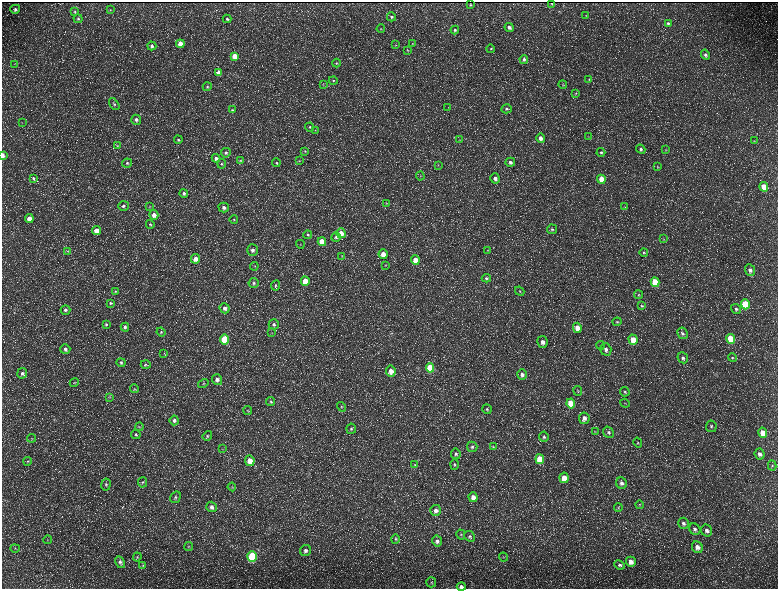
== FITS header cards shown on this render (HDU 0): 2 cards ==
NAXIS1  =                 1552 / length of data axis 1
NAXIS2  =                 1173 / length of data axis 2

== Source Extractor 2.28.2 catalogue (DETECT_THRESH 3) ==
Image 1552 x 1173 px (HDU 0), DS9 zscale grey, zoomed out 1/2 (1 PNG px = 2 x 2 image px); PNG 780 x 591 px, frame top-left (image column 1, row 1173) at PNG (2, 2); each listed source drawn as its Kron ellipse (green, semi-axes under 4 px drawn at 4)
Background 216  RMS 9.7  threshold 29.2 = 3 sigma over >= 5 px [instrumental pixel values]
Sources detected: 236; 35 cannot appear on this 1/2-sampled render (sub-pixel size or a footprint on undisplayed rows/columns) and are neither listed nor drawn; the other 201 listed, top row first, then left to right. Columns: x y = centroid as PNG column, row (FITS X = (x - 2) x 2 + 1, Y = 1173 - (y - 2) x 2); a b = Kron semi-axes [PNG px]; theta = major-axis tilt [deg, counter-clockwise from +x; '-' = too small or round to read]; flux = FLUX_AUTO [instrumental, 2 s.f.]
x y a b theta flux
552 3 2 1 - 1100
470 5 2 2 - 1600
15 9 5 4 - 5600
110 10 4 3 - 1600
75 12 4 4 - 2400
586 15 4 3 - 1300
391 17 5 4 - 3700
78 19 4 4 - 2700
227 19 4 3 - 3100
668 23 4 3 - 3500
509 27 5 4 - 6700
381 29 4 3 - 1900
455 30 4 4 - 3400
180 44 4 4 - 23000
412 44 4 3 - 1500
395 45 3 2 - 960
152 46 4 4 - 5200
491 49 4 3 - 2200
407 50 4 3 - 1600
705 55 5 4 - 5000
235 56 4 4 - 22000
524 59 4 4 - 4900
336 63 4 4 - 2600
14 64 3 3 - 1200
219 73 4 4 - 15000
589 79 3 3 - 1300
333 81 4 4 - 2600
323 85 4 2 - 1300
563 85 4 3 - 1900
207 87 4 4 - 2500
576 93 4 3 - 1900
114 104 7 4 -53 3500
448 107 3 2 - 740
507 109 5 4 - 4000
232 110 4 3 - 2700
136 120 5 5 - 7300
22 123 4 2 - 1100
309 127 4 4 - 3000
315 130 3 2 - 1400
588 136 3 3 - 1000
540 138 5 4 - 11000
178 140 4 4 - 2900
459 140 4 3 - 1600
755 141 3 2 - 1100
117 146 4 3 - 1700
641 149 5 4 - 4400
666 150 4 3 - 1600
305 151 4 4 - 2300
601 152 4 4 - 3400
226 153 5 4 - 5000
3 156 4 2 - 14000
216 158 4 4 - 5700
240 160 3 3 - 1700
299 161 4 3 - 1500
510 162 5 4 - 6400
127 163 5 4 - 3900
276 163 4 3 - 2200
222 164 4 4 - 2700
438 165 3 2 - 880
658 167 4 4 - 1800
420 176 4 2 - 1100
33 178 4 4 - 2600
495 178 5 5 - 9300
601 179 5 4 - 33000
764 187 5 4 - 37000
184 193 4 4 - 4700
386 203 3 3 - 1400
123 206 5 4 - 5400
150 207 4 3 - 2100
224 207 5 5 - 7000
625 207 3 2 - 1000
154 215 5 4 - 12000
29 219 4 4 - 20000
234 220 4 3 - 1900
150 224 4 4 - 2300
552 229 5 4 - 3600
97 230 4 4 - 18000
341 233 5 4 - 20000
308 235 4 4 - 3100
336 237 5 4 - 4900
664 239 3 2 - 940
322 242 4 4 - 32000
300 244 4 3 - 1500
253 250 5 5 - 7100
488 250 3 2 - 920
68 251 3 3 - 1400
644 253 4 4 - 2500
383 254 5 4 - 16000
342 256 3 3 - 1200
196 259 5 4 - 15000
415 260 5 4 - 29000
385 265 4 3 - 1500
254 266 4 3 - 1800
750 270 6 5 - 8900
486 278 4 4 - 3100
305 281 4 4 - 41000
655 282 5 4 - 66000
254 283 5 5 - 4400
275 285 5 4 - 3000
115 291 4 4 - 2200
520 291 5 4 - 3000
639 295 4 4 - 2400
110 303 4 4 - 2200
745 304 5 4 - 90000
642 306 4 4 - 2100
225 308 5 5 - 8000
736 309 5 4 - 4300
65 310 5 4 - 4700
617 322 4 3 - 2100
106 324 4 4 - 2700
274 324 5 5 - 5000
125 327 4 4 - 4800
577 328 5 4 - 24000
161 332 4 4 - 2900
272 333 3 2 - 1000
682 333 6 5 - 4800
224 339 5 4 - 93000
731 339 5 4 - 75000
633 340 5 4 - 32000
542 342 6 5 - 12000
600 345 4 3 - 1900
65 349 5 5 - 5800
606 349 6 5 - 8300
164 353 3 2 - 950
683 358 6 5 - 5800
732 358 4 4 - 2300
121 363 4 4 - 3500
146 365 5 3 - 2100
430 368 5 4 - 63000
391 371 5 5 - 16000
22 373 5 5 - 5000
522 374 5 4 - 7500
217 380 6 5 - 9300
74 383 5 3 - 1600
203 384 5 4 - 2600
134 389 4 3 - 2200
578 391 5 3 - 1600
625 392 5 4 - 3300
110 397 4 4 - 1800
271 402 4 4 - 2600
571 403 5 4 - 52000
625 403 5 2 - 1100
341 407 5 4 - 3100
487 409 5 4 - 3200
248 411 4 3 - 1800
584 418 6 5 - 11000
174 420 5 4 - 6100
711 426 6 5 - 4100
139 427 4 3 - 1500
351 429 5 4 - 3400
595 431 4 3 - 1600
609 432 6 5 - 4600
763 433 5 4 - 22000
136 434 5 4 - 3100
207 436 5 4 - 2800
544 437 5 4 - 3900
31 438 4 4 - 2000
638 443 5 3 - 2200
472 447 5 5 - 4500
493 447 4 3 - 1500
222 449 3 3 - 1300
456 454 5 4 - 4300
760 454 5 5 - 8400
540 459 5 4 - 51000
28 461 4 3 - 1800
250 461 5 5 - 24000
454 464 5 4 - 2700
415 465 4 4 - 2300
772 466 5 4 - 2000
564 478 5 4 - 33000
143 482 5 4 - 3400
622 483 6 5 - 7600
106 485 6 4 81 4200
232 487 4 4 - 2100
175 497 6 5 - 4300
473 497 5 4 - 13000
639 505 4 3 - 1900
211 507 5 5 - 7500
618 508 4 4 - 2300
436 510 5 5 - 9600
683 523 5 5 - 5700
695 529 6 5 - 5500
706 530 6 5 - 8300
461 535 5 4 - 2100
470 536 6 5 - 3800
395 539 5 4 - 2600
48 540 4 3 - 1600
437 541 5 5 - 5900
188 547 4 4 - 2500
697 547 6 5 - 12000
15 548 5 4 - 2400
305 550 6 5 - 7200
137 557 4 3 - 2000
252 557 5 4 - 160000
503 557 4 3 - 1800
120 562 6 4 -61 5800
631 562 5 5 - 13000
143 565 4 4 - 1900
620 565 5 4 - 4300
431 582 5 5 - 2800
461 587 4 4 - 6800
At the frame edge (FLAGS 8, measured only in part): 2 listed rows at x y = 3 156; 461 587
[35 sub-pixel or undisplayed-footprint detections neither listed nor drawn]